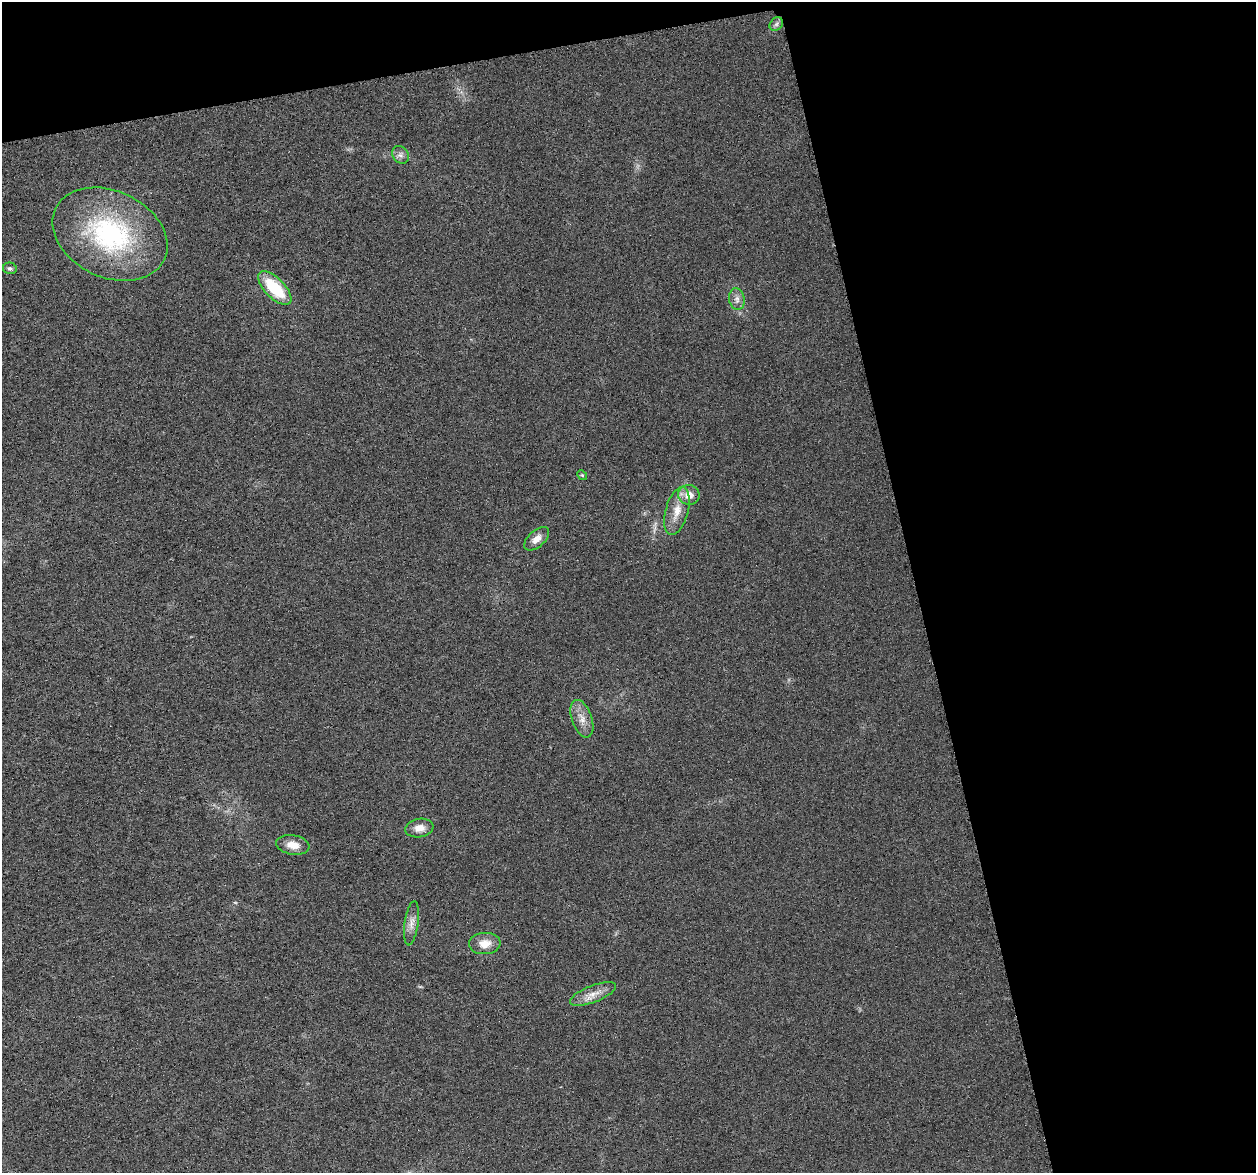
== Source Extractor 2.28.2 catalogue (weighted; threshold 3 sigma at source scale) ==
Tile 2 of 2 x 2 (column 2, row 1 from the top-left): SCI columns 1261-2514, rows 1219-2389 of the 2518 x 2422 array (HDU 1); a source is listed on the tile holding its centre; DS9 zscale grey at full resolution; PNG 1258 x 1175 px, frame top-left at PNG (2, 2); each listed source drawn as its Kron ellipse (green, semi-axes under 4 px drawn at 4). Shown black and unused: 31% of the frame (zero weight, under 3 of 6 exposures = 1% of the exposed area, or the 3 px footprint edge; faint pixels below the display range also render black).
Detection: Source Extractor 2.28.2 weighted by HDU 2 'WHT'; one run over the whole footprint, this tile lists its part. Background 0.0139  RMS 0.0045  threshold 0.0183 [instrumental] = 3 sigma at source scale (4.09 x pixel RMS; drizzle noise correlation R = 1.36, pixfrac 0.8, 0.0396/0.0396 arcsec/px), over >= 5 px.
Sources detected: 16; all 16 listed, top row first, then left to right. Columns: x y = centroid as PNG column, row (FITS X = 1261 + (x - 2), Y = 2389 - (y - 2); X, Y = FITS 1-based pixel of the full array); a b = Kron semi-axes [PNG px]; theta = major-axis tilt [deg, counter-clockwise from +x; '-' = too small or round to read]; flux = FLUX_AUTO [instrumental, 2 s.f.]
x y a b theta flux
776 24 7 6 - 1.1
400 155 9 7 -53 1.6
110 234 60 43 -25 68
10 268 7 5 -15 1.1
275 288 21 10 -46 19
737 299 11 7 -80 2.2
582 475 5 4 - 0.5
689 495 11 9 -10 4.4
677 511 25 11 75 6.7
537 539 15 8 42 3.3
582 719 19 10 -71 4.4
419 828 14 9 10 3.8
293 845 17 9 -9 4.7
412 923 22 7 82 3.2
485 943 16 10 3 5
593 994 24 8 21 4.7